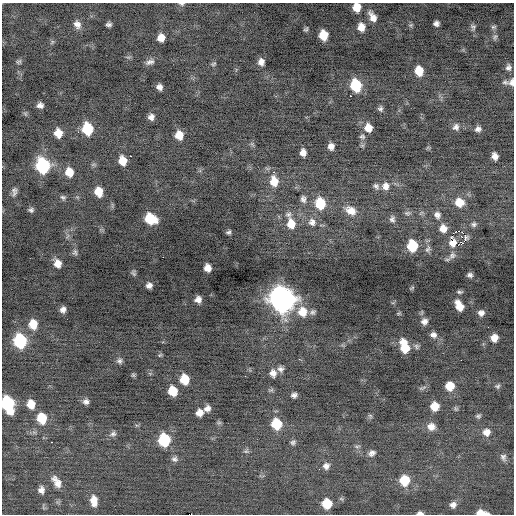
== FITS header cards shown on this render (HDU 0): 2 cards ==
NAXIS1  =                  512 / Axis length
NAXIS2  =                  512 / Axis length

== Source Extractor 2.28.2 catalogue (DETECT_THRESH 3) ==
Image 512 x 512 px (HDU 0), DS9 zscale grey, 1 PNG px = 1 image px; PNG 516 x 516 px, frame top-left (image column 1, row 512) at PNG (2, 3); no overlay
Background -0.24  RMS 0.9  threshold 2.7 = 3 sigma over >= 5 px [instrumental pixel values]
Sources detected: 146; all 146 listed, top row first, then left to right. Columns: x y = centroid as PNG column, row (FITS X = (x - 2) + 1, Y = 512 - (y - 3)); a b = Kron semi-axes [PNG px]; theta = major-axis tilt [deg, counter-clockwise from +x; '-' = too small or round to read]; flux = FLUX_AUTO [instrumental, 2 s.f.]
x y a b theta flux
181 4 7 4 -10 110
357 7 8 8 - 810
372 17 15 8 -61 550
77 24 10 8 -65 350
109 24 5 4 - 160
436 24 6 5 - 220
411 25 7 5 21 100
361 27 10 8 -85 570
473 27 9 7 -79 170
493 27 7 5 1 130
306 29 6 4 60 110
323 35 8 7 - 1200
495 37 10 5 74 160
161 38 7 7 - 510
52 42 7 4 54 85
19 62 7 6 - 120
150 62 12 6 19 260
261 62 7 6 - 350
213 64 7 5 18 96
508 67 8 7 - 210
419 71 8 7 - 1000
505 82 9 6 -4 140
512 82 9 6 83 250
356 85 9 8 - 2900
159 87 6 5 - 270
350 96 3 2 - 240
40 105 6 5 - 260
380 109 6 6 - 140
151 117 6 6 - 280
456 127 9 8 - 250
368 128 9 8 - 600
87 129 9 8 - 2500
478 129 7 6 - 210
78 132 3 2 - 120
58 133 8 7 - 720
179 135 8 7 - 780
362 137 7 6 - 130
252 144 8 4 -53 100
331 146 6 6 - 300
303 152 7 5 -84 360
130 156 2 2 - 390
495 156 7 6 - 350
123 161 8 7 - 840
43 165 10 9 - 6600
69 172 10 8 -74 800
274 172 3 3 - 110
274 181 13 10 -81 870
376 186 8 6 -50 170
385 186 10 9 - 400
14 192 10 6 80 220
98 192 9 7 -78 860
63 197 8 6 -20 140
303 199 9 7 -78 220
459 202 10 9 - 820
320 203 11 9 -78 1700
31 210 6 5 - 140
351 211 14 10 -31 650
407 213 9 5 5 130
289 214 9 7 6 240
437 215 9 8 - 280
150 219 10 8 -27 1800
392 219 9 7 -82 190
312 222 11 10 - 420
291 224 13 10 -82 850
474 224 6 6 - 150
443 228 8 8 - 520
458 231 3 2 - 1600
228 232 5 4 - 120
465 235 3 2 - 1000
461 236 3 3 - 55
451 237 2 2 - 520
465 240 8 4 59 240
453 243 9 9 - 360
412 246 9 7 -83 2100
428 249 9 6 64 170
75 252 9 6 -79 150
452 255 11 8 48 270
163 257 2 2 - 100
58 264 9 8 - 490
207 268 7 6 - 460
134 273 7 5 -65 110
470 275 5 4 - 160
149 285 6 5 - 260
412 288 7 3 24 68
459 292 7 4 -1 99
198 299 6 6 - 320
282 299 12 11 - 55000
459 306 10 6 -63 760
63 310 6 5 - 250
303 312 11 11 - 1000
312 312 8 7 - 160
481 313 6 5 - 250
424 321 8 7 - 270
33 324 9 7 -86 920
488 327 2 2 - 71
433 335 8 6 -17 250
494 338 7 6 - 520
20 341 9 8 - 5300
404 346 12 7 -73 1500
416 346 8 6 -55 140
160 355 6 4 44 74
299 359 4 3 - 54
461 360 2 2 - 270
119 361 7 7 - 170
280 369 8 7 - 240
273 373 9 8 - 380
133 375 5 5 - 81
184 379 8 7 - 1200
450 386 8 7 - 970
497 386 7 6 - 120
423 388 12 4 18 120
173 391 8 7 - 1200
294 395 6 5 - 200
86 401 7 6 - 220
8 404 12 8 -73 6100
31 404 8 7 - 770
435 406 7 7 - 990
207 409 7 6 - 300
456 409 7 4 -58 88
199 413 7 6 - 450
370 416 6 5 - 93
478 416 7 5 16 120
42 418 10 8 -76 1500
219 423 7 4 0 85
276 424 9 8 - 1900
431 426 9 9 - 450
486 432 9 8 - 440
113 434 9 7 22 190
164 440 9 8 - 3500
52 442 3 2 - 250
293 442 7 6 - 140
357 446 8 4 8 110
246 451 8 6 11 120
372 453 8 7 - 230
503 457 10 7 -67 200
174 459 9 7 -16 190
326 466 9 8 - 290
405 480 9 8 - 1700
56 482 15 8 -58 540
41 490 8 7 - 310
94 501 11 7 -83 660
327 504 8 8 - 1500
453 505 7 6 - 260
481 512 11 4 -4 570
420 513 6 3 -3 190
190 514 4 2 - 1700
At the frame edge (FLAGS 8, measured only in part): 7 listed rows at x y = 181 4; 357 7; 512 82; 8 404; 481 512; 420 513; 190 514